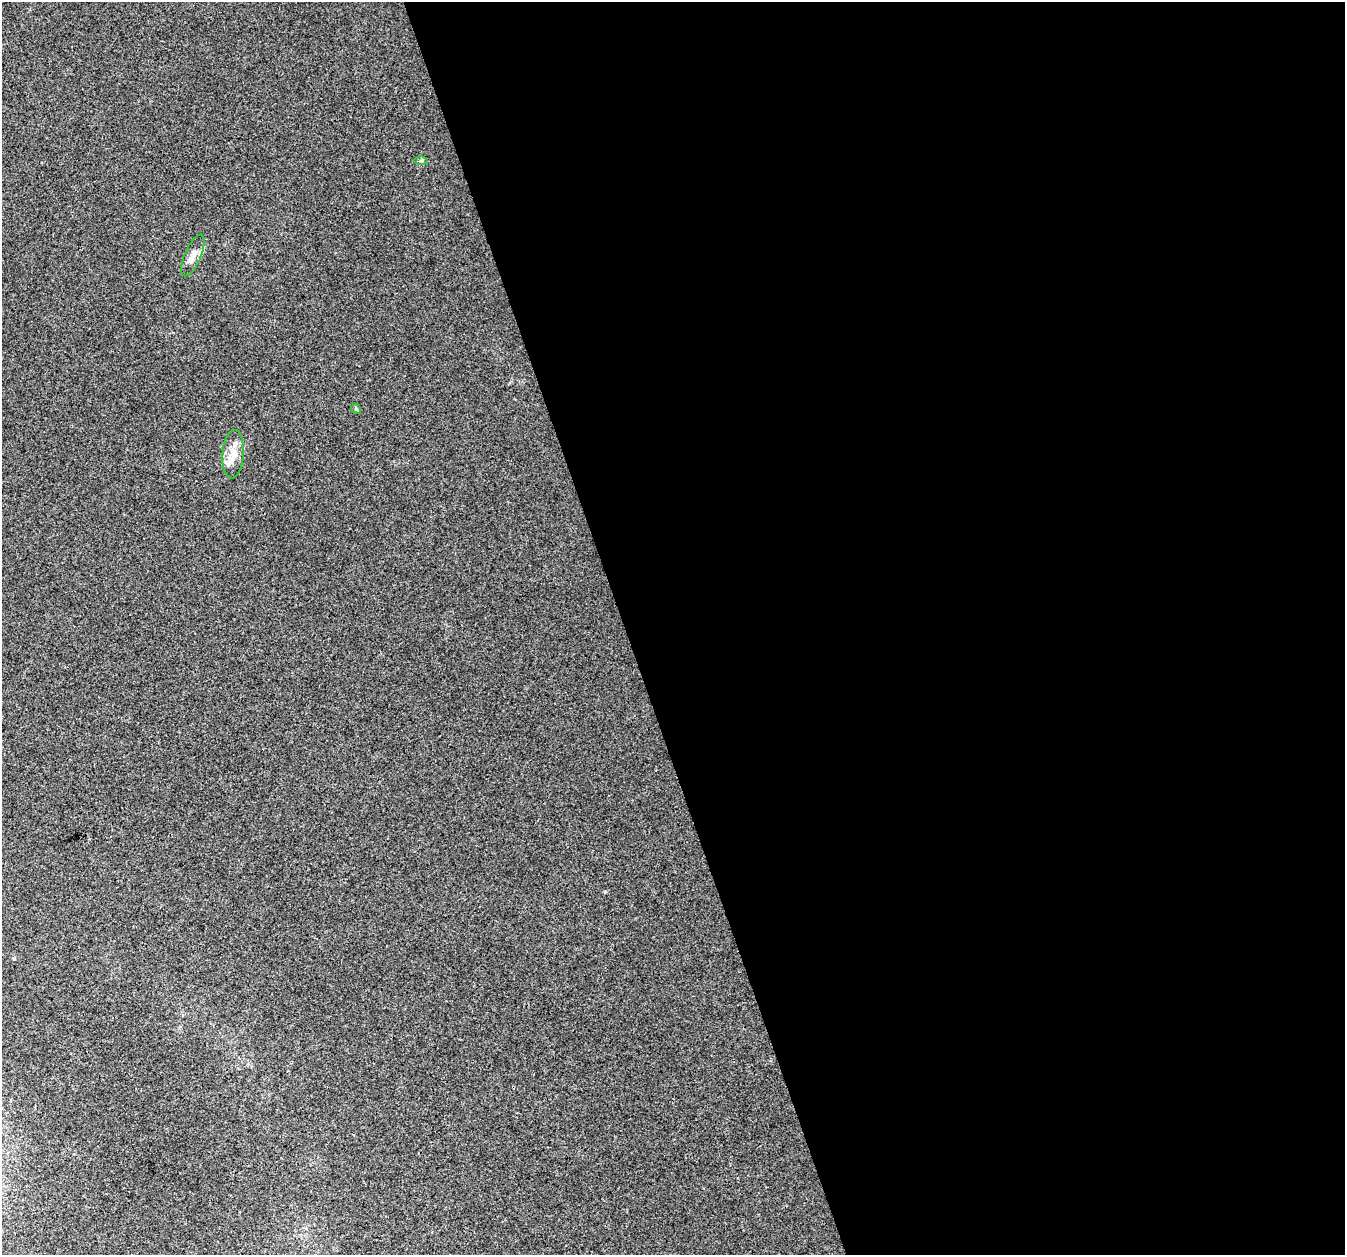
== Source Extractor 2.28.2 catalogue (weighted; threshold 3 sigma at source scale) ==
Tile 8 of 4 x 4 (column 4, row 2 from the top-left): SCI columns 4031-5373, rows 2626-3878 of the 5373 x 5196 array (HDU 1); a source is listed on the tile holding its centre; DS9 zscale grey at full resolution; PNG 1347 x 1257 px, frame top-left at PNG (2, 2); each listed source drawn as its Kron ellipse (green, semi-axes under 4 px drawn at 4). Shown black and unused: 54% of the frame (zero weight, under 3 of 4 exposures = <1% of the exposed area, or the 3 px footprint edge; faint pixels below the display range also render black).
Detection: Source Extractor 2.28.2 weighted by HDU 2 'WHT'; one run over the whole footprint, this tile lists its part. Background 0.00625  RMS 0.0038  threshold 0.017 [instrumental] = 3 sigma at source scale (4.5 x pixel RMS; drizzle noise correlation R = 1.50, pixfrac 1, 0.0396/0.0396 arcsec/px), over >= 5 px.
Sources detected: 5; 1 inside a brighter listed object's ellipse — not listed separately; the other 4 listed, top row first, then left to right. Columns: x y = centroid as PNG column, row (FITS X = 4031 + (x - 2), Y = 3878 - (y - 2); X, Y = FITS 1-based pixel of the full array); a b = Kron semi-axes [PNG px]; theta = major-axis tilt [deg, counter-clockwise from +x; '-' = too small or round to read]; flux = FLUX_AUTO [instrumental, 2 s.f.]
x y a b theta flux
421 161 6 4 1 0.55
193 255 22 8 67 3.1
356 409 5 4 - 0.45
233 454 24 10 86 5.1